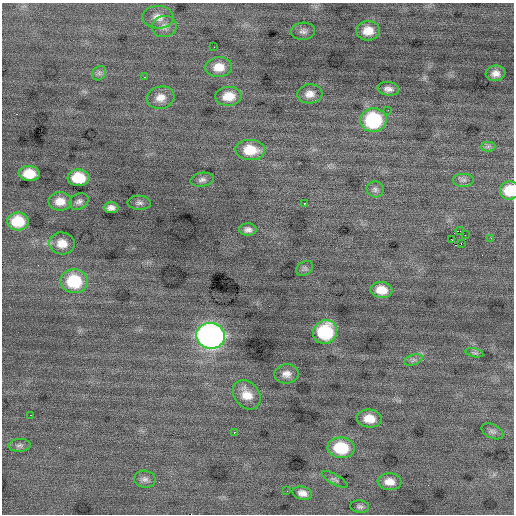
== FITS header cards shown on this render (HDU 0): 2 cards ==
NAXIS1  =                  512 / Axis length
NAXIS2  =                  512 / Axis length

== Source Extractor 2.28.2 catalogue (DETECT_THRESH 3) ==
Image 512 x 512 px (HDU 0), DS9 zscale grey, 1 PNG px = 1 image px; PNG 516 x 516 px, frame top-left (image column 1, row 512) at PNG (2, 3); each listed source drawn as its Kron ellipse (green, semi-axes under 4 px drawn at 4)
Background 0.0724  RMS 0.9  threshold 2.71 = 3 sigma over >= 5 px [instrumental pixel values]
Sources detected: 57; all 57 listed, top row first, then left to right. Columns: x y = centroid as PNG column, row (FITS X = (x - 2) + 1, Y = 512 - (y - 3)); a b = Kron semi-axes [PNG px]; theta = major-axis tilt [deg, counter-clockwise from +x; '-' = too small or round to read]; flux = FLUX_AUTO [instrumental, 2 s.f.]
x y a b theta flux
158 17 15 11 -3 590
164 27 12 10 11 410
303 31 12 8 3 280
368 31 12 9 2 860
214 47 2 2 - 81
219 67 13 10 6 810
99 73 8 6 47 180
495 73 10 8 6 430
144 77 2 2 - 270
388 89 11 6 -8 330
310 94 12 9 6 470
229 96 13 9 4 920
160 98 14 11 13 620
388 110 2 2 - 120
373 120 13 12 - 5400
488 146 7 5 1 160
250 150 15 10 -3 1500
29 174 10 7 -2 1400
78 178 11 8 -2 1900
202 180 12 7 8 250
463 180 11 7 0 240
375 189 8 8 - 210
509 190 9 9 - 1500
60 201 12 9 0 730
79 201 10 7 28 240
139 203 12 7 -2 210
304 204 3 3 - 71
111 208 7 5 0 280
18 221 11 9 -1 1900
248 230 8 6 0 270
460 231 4 2 - 220
465 235 2 2 - 400
491 238 3 2 - 91
451 240 3 2 - 52
62 243 13 11 -13 740
461 244 3 2 - 300
305 268 9 6 34 160
74 281 14 12 -5 3000
381 290 11 8 -5 910
325 332 12 11 - 4300
211 336 14 13 - 32000
474 353 9 3 -13 120
413 360 9 5 19 190
286 374 12 9 7 430
247 395 16 12 -52 900
31 415 3 2 - 180
369 418 12 9 -7 910
492 431 11 6 -26 200
234 432 3 2 - 190
19 445 11 6 4 190
341 448 13 10 -7 2700
145 479 11 8 -10 280
335 479 14 5 -29 160
390 482 12 8 -5 600
287 491 2 2 - 120
302 493 10 6 -14 390
360 507 9 6 -7 180
At the frame edge (FLAGS 8, measured only in part): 1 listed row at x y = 509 190